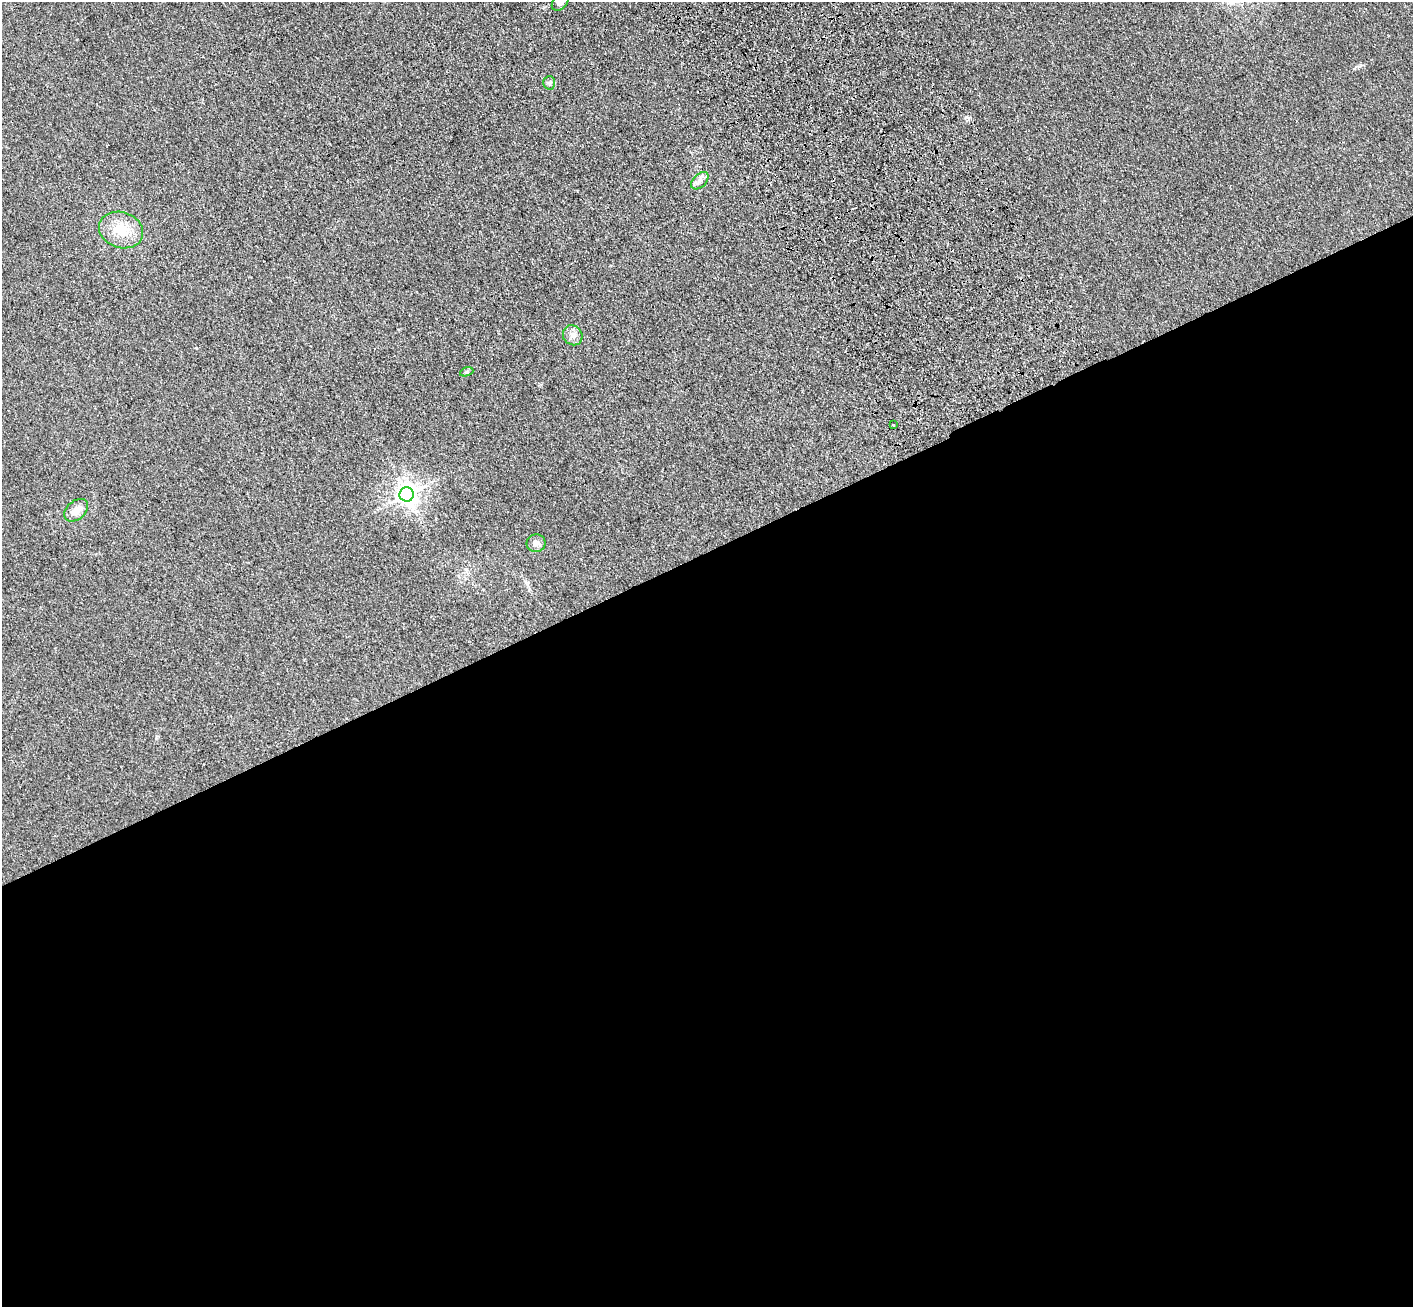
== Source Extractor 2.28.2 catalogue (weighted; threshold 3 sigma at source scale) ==
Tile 15 of 4 x 4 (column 3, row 4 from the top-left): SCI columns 2930-4340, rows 212-1516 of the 5856 x 5772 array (HDU 1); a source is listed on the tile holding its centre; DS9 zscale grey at full resolution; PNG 1415 x 1309 px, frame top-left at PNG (2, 2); each listed source drawn as its Kron ellipse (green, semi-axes under 4 px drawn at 4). Shown black and unused: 58% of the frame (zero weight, under 3 of 4 exposures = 6% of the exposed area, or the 3 px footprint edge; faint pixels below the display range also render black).
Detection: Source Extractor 2.28.2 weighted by HDU 2 'WHT'; one run over the whole footprint, this tile lists its part. Background 0.095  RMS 0.0072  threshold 0.0323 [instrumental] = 3 sigma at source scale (4.5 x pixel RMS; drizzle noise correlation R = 1.50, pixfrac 1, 0.05/0.05 arcsec/px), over >= 5 px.
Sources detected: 11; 1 cosmic-ray / hot-pixel residue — neither listed nor drawn; the other 10 listed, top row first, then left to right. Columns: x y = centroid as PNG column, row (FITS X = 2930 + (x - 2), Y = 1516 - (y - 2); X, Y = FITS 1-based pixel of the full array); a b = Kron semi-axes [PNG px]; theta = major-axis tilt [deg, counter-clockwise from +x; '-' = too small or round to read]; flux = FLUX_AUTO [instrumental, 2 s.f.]
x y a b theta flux
560 2 10 7 47 3.2
549 83 7 6 - 1.6
700 181 10 6 45 3.3
121 230 22 18 -19 18
573 335 10 9 - 4.6
467 372 7 4 19 1.1
893 425 3 3 - 1
407 494 7 7 - 530
76 510 13 9 40 6.6
536 543 9 9 - 3.4
Isophote crosses this tile's border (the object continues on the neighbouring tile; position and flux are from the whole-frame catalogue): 1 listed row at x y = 560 2
Unlisted compact peaks at least as high as the median listed source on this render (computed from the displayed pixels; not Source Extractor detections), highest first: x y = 966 117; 1359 66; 196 348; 156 738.